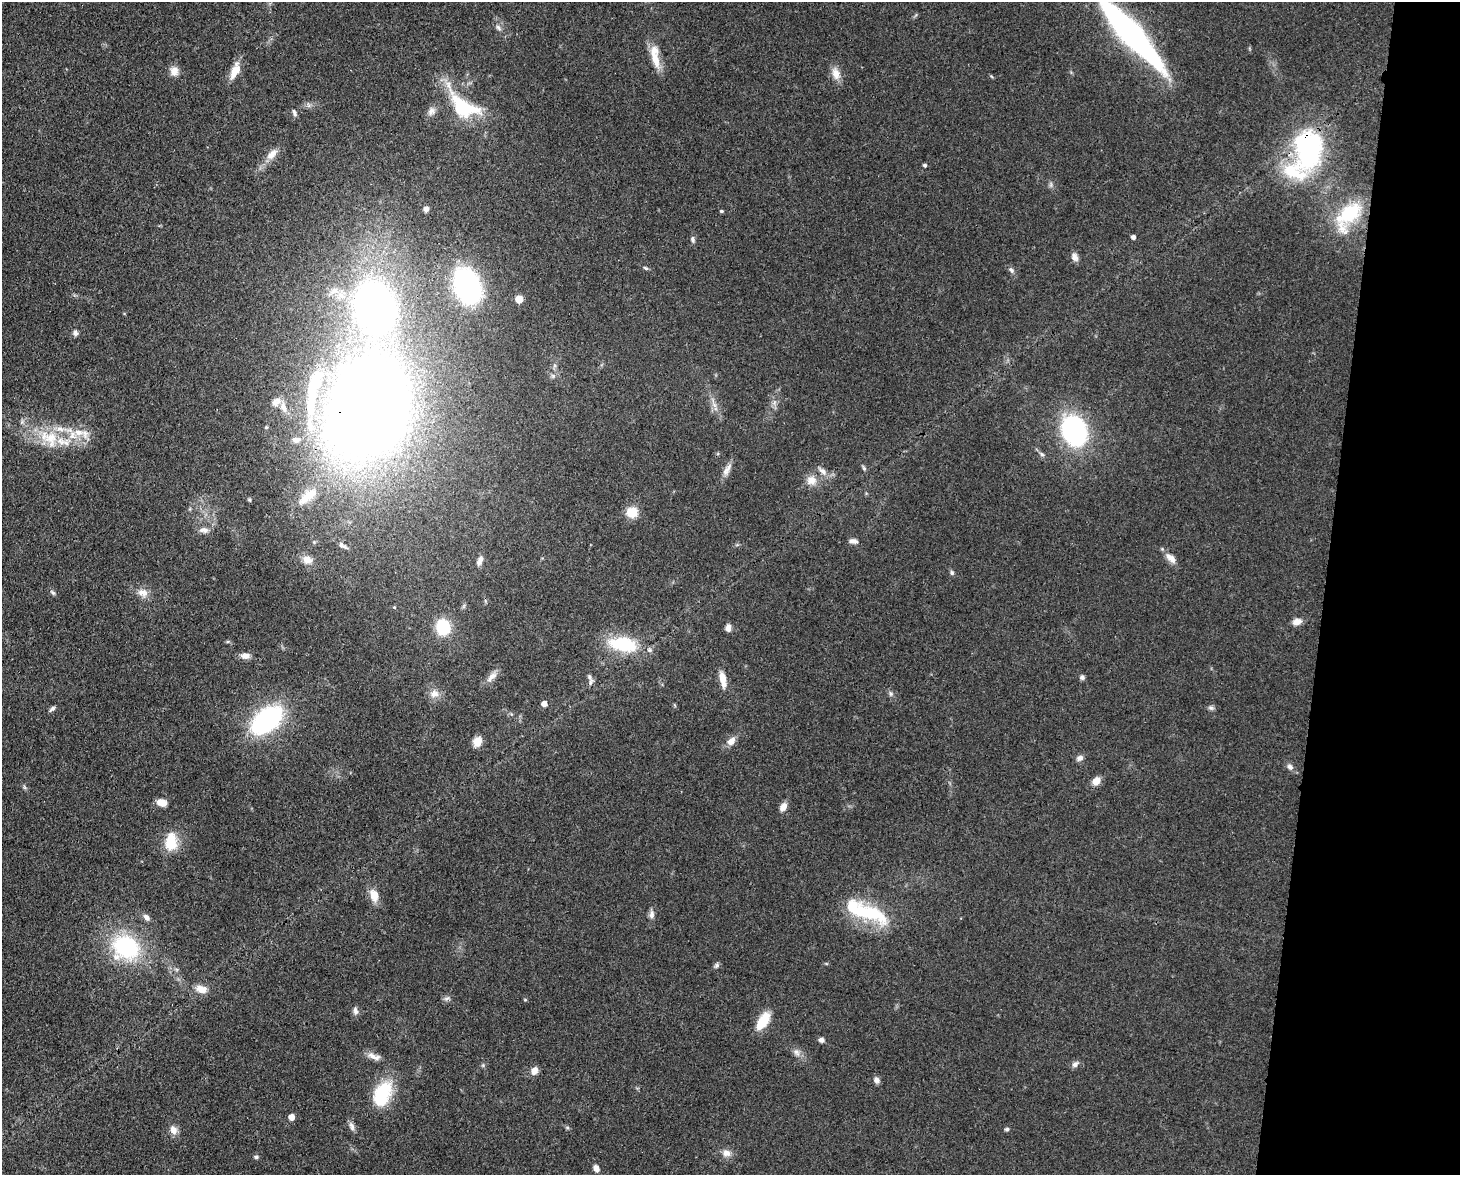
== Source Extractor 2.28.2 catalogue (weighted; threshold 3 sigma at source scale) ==
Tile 6 of 3 x 4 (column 3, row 2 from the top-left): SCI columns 3219-4676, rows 2422-3594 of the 4863 x 4839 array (HDU 1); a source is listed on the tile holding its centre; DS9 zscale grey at full resolution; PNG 1462 x 1177 px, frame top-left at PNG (2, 2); no overlay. Shown black and unused: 9% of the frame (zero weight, under 3 of 4 exposures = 9% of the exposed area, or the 3 px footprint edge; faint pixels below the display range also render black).
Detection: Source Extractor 2.28.2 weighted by HDU 2 'WHT'; one run over the whole footprint, this tile lists its part. Background 0.0929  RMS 0.0046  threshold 0.0207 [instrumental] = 3 sigma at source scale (4.5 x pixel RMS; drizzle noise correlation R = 1.50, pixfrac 1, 0.05/0.05 arcsec/px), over >= 5 px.
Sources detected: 116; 2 inside a brighter object's white glare — not listed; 7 inside a brighter listed object's ellipse — not listed separately; the other 107 listed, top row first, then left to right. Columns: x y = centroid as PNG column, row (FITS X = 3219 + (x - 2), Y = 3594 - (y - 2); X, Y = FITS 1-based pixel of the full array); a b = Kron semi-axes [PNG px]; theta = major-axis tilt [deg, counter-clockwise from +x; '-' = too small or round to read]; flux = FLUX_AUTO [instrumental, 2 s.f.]
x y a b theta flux
498 28 10 5 -46 1.5
1131 33 85 17 -48 140
655 56 33 10 -79 8.4
174 71 12 10 -77 3.7
235 71 17 8 65 8.1
836 73 17 10 -74 4.5
309 105 6 6 - 1.2
463 107 43 22 -33 34
431 111 11 10 - 2.7
294 113 10 5 -68 1.2
1308 149 44 28 -90 78
272 154 17 9 45 4.7
925 165 4 4 - 1
1051 185 8 4 90 1
426 209 6 5 - 2
721 211 4 3 - 0.77
1349 213 39 18 59 26
1133 237 4 4 - 1.6
693 239 8 6 -79 1.2
1074 257 11 8 -62 2.4
646 268 7 4 -27 0.74
1011 270 9 6 -52 1.4
467 286 22 15 -68 130
334 291 11 8 25 3.2
519 299 5 5 - 10
375 306 41 29 -78 260
75 333 7 6 - 1.6
553 376 6 6 - 1.1
314 384 44 17 67 25
774 403 7 5 47 1.3
714 405 8 5 -45 1.5
283 407 14 7 -69 2.8
369 408 67 50 67 980
266 427 4 3 - 0.51
1074 431 25 19 -72 91
79 432 13 8 -7 4.9
49 438 33 21 -38 19
296 440 10 7 2 2.2
1042 454 7 5 -65 1
864 468 8 4 -68 0.84
727 470 21 7 59 3.2
822 471 15 7 -38 3
811 480 14 13 - 5.1
308 496 36 14 39 14
249 500 6 4 -87 0.64
632 512 12 11 - 8
204 530 13 8 -4 2.7
853 541 11 6 -8 1.9
342 545 12 6 -29 1.9
1171 558 17 8 -43 4
307 560 14 11 -26 4.4
480 561 13 7 68 2.4
952 573 7 5 -76 1
53 592 9 5 -41 0.96
143 593 15 11 -21 4.2
394 607 4 4 - 0.48
1297 622 11 8 14 3.3
443 627 13 12 - 20
728 627 8 6 89 2.5
623 644 40 19 -9 23
245 656 12 7 3 2.7
491 677 19 7 42 3.3
1082 677 6 6 - 1.2
723 679 21 7 -79 5.5
590 682 12 5 72 1.3
434 694 12 10 13 3.7
891 694 8 6 -90 1.1
544 704 5 4 - 3.5
1211 708 9 5 -10 1.1
52 709 9 5 37 1.2
267 720 21 13 39 100
731 741 9 7 48 3.9
477 742 8 7 - 6.9
1080 758 9 7 16 1.9
1290 767 9 7 -49 1.9
1096 781 9 8 - 4.1
24 787 7 4 -71 0.72
162 802 11 8 -13 4.4
783 807 10 7 61 3.2
171 842 24 16 87 11
374 896 15 9 -75 6
869 913 48 18 -22 32
652 914 12 7 87 2
146 917 10 6 -47 2
126 947 28 24 -25 50
717 965 8 6 45 1.1
201 989 15 9 -20 4.6
447 998 10 4 38 1.2
525 1000 5 3 - 0.43
355 1011 11 6 -82 1.7
763 1021 21 10 57 12
821 1040 6 5 - 1.6
797 1052 11 8 -60 2.4
374 1056 20 7 -19 3.4
1075 1064 10 6 47 1.6
483 1065 6 4 47 0.67
534 1071 8 7 - 3.6
876 1080 8 7 - 1.8
382 1094 31 19 65 23
291 1117 5 5 - 4.8
352 1126 12 7 -69 2
567 1128 6 4 -1 0.65
1007 1129 5 4 - 0.86
173 1130 11 9 -66 3.2
726 1153 11 9 -14 3.2
256 1157 6 5 - 0.93
596 1168 8 6 -71 2.3
Overlapping masked pixels (flux is a lower limit): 4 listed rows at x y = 1131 33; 1308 149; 369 408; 623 644
Isophote crosses this tile's border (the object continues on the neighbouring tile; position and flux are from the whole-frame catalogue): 1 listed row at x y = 1131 33